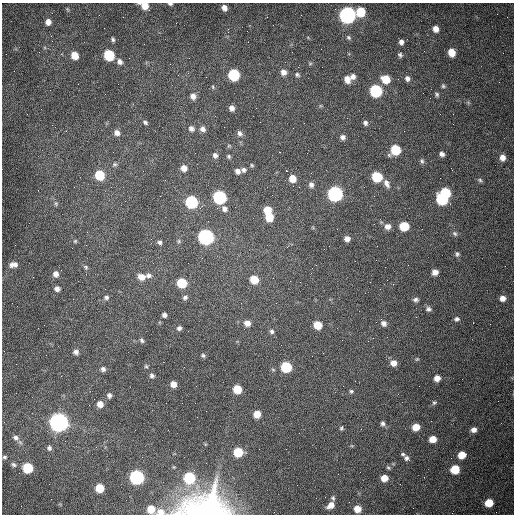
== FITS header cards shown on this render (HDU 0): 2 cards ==
NAXIS1  =                  512 /fastest changing axis
NAXIS2  =                  512 /next to fastest changing axis

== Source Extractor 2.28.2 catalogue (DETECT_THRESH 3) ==
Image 512 x 512 px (HDU 0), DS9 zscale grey, 1 PNG px = 1 image px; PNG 516 x 516 px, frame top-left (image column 1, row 512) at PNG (2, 3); no overlay
Background 1540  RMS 24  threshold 71.7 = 3 sigma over >= 5 px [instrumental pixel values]
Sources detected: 147; all 147 listed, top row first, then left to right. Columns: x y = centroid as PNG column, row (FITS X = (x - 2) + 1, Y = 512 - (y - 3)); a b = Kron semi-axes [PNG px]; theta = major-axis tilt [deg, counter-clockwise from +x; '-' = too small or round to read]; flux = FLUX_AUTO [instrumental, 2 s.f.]
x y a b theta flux
170 4 6 3 -2 2.6e+03
144 6 7 6 - 2.3e+04
224 8 5 5 - 8.1e+03
67 9 6 4 -70 1.7e+03
361 11 7 6 - 4.7e+04
347 15 8 7 - 7.3e+05
48 22 6 5 - 9.0e+03
436 29 7 6 - 1.1e+04
51 36 3 2 - 1.2e+03
348 37 5 5 - 2.6e+03
113 39 6 5 - 3.2e+03
401 42 6 5 - 5.9e+03
451 52 7 5 -71 2.3e+04
75 55 6 6 - 2.5e+04
109 55 7 6 - 9.6e+04
400 55 6 4 -51 3.4e+03
120 62 7 6 - 7.1e+03
310 64 6 4 1 1.9e+03
283 72 7 6 - 8.3e+03
234 75 7 6 - 1.3e+05
297 75 7 6 - 3.4e+03
353 76 7 6 - 6.9e+03
407 78 6 5 - 5.4e+03
347 79 8 6 -68 1.2e+04
386 79 7 7 - 3.2e+04
443 86 5 5 - 2.6e+03
375 91 7 7 - 2.0e+05
105 94 2 2 - 8.5e+02
437 94 6 4 -68 2.9e+03
193 96 7 6 - 8.8e+03
232 108 5 5 - 7.3e+03
145 122 6 4 -35 3.2e+03
365 123 6 6 - 4.5e+03
191 128 8 7 - 6.1e+03
293 128 2 2 - 7.2e+02
203 129 7 7 - 6.8e+03
117 133 7 7 - 7.9e+03
240 133 8 6 -53 5.3e+03
343 137 6 6 - 5.5e+03
229 146 6 4 -17 1.8e+03
395 150 7 7 - 6.0e+04
280 152 2 2 - 1.1e+03
442 154 5 4 - 5.1e+03
215 155 7 6 - 5.3e+03
229 156 5 5 - 2.6e+03
502 157 7 6 - 1.0e+04
422 161 7 5 -86 3.3e+03
115 164 7 5 -1 3.2e+03
252 165 5 4 - 2.2e+03
184 168 6 6 - 1.2e+04
243 170 6 6 - 4.5e+03
237 171 6 6 - 6.5e+03
286 171 3 2 - 4.3e+03
99 175 7 6 - 6.3e+04
377 177 7 6 - 8.6e+04
292 179 7 6 - 1.9e+04
480 180 6 5 - 3.0e+03
387 183 12 7 -64 8.3e+03
311 185 8 7 - 5.8e+03
299 187 3 2 - 1.1e+03
445 192 7 6 - 7.2e+04
335 194 7 7 - 4.4e+05
219 197 7 7 - 2.6e+05
442 199 8 6 -46 1.2e+05
191 202 7 7 - 2.1e+05
56 203 7 5 -70 3.0e+03
224 209 7 7 - 7.4e+03
267 210 6 6 - 2.8e+04
269 217 7 6 - 3.5e+04
387 226 8 7 - 9.2e+03
404 226 7 6 - 4.8e+04
455 234 8 6 -44 3.7e+03
205 237 7 7 - 5.4e+05
347 239 5 5 - 8.3e+03
75 241 5 5 - 2.0e+03
179 241 6 5 - 2.7e+03
160 242 6 5 - 4.0e+03
457 254 7 5 -90 3.5e+03
13 265 10 6 9 8.7e+03
86 267 6 5 - 3.0e+03
435 272 6 5 - 9.8e+03
56 274 7 6 - 8.3e+03
149 275 7 6 - 5.5e+03
141 277 8 7 - 1.4e+04
273 278 2 2 - 7.4e+02
254 279 7 6 - 3.3e+04
182 283 6 6 - 6.7e+04
57 289 6 5 - 6.1e+03
106 297 7 6 - 4.2e+03
185 297 7 5 34 4.1e+03
503 298 6 6 - 1.0e+04
415 300 7 5 2 4.4e+03
276 303 3 2 - 1.2e+03
428 309 7 6 - 4.4e+03
164 315 4 4 - 5.5e+03
457 319 6 6 - 4.1e+03
247 323 7 6 - 1.0e+04
384 323 8 7 - 6.9e+03
318 325 6 6 - 3.1e+04
179 328 5 5 - 4.4e+03
272 331 6 6 - 4.0e+03
142 340 7 4 -59 3.2e+03
76 352 6 6 - 6.0e+03
203 355 6 5 - 3.0e+03
417 359 5 4 - 1.8e+03
393 363 7 6 - 1.1e+04
146 366 6 4 -43 2.2e+03
286 367 7 6 - 1.0e+05
103 369 6 6 - 4.7e+03
152 376 6 5 - 4.3e+03
437 378 5 5 - 1.2e+04
173 384 5 5 - 1.3e+04
237 389 6 6 - 4.3e+04
351 391 5 5 - 2.6e+03
109 395 6 5 - 4.7e+03
434 402 6 4 45 2.6e+03
100 404 6 6 - 1.3e+04
257 414 6 5 - 2.4e+04
59 422 8 7 - 1.3e+06
383 423 6 6 - 4.1e+03
416 427 6 5 - 2.4e+04
341 428 6 5 - 2.6e+03
474 430 6 6 - 8.0e+03
15 438 9 7 -32 7.7e+03
433 439 6 5 - 2.0e+04
49 448 7 6 - 4.6e+03
238 452 6 6 - 6.0e+04
403 454 6 4 -19 2.5e+03
462 455 6 5 - 2.7e+04
4 457 6 4 1 2.9e+03
406 458 7 6 - 4.8e+03
14 465 8 5 -27 4.3e+03
388 467 7 4 -52 2.5e+03
28 468 7 6 - 7.7e+04
455 469 6 6 - 5.1e+04
137 477 7 7 - 4.1e+05
189 478 7 6 - 1.5e+05
384 478 6 5 - 1.9e+04
99 488 6 6 - 4.2e+04
316 498 2 2 - 3.6e+03
333 498 7 5 -61 3.4e+03
489 503 6 6 - 3.3e+04
331 505 8 6 35 1.3e+04
205 506 50 29 6 2.9e+05
151 509 6 6 - 2.8e+04
357 509 6 6 - 2.0e+04
160 512 11 8 2 1.4e+04
At the frame edge (FLAGS 8, measured only in part): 4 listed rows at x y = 170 4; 144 6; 205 506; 160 512